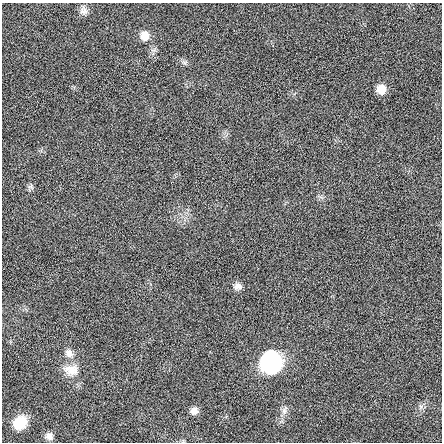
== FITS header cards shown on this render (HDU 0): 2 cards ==
NAXIS1  =                  440 / length of data axis 1
NAXIS2  =                  440 / length of data axis 2

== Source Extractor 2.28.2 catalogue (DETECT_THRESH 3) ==
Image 440 x 440 px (HDU 0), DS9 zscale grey, 1 PNG px = 1 image px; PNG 444 x 444 px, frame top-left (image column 1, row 440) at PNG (2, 3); no overlay
Background 0.0272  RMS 0.92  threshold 2.77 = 3 sigma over >= 5 px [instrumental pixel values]
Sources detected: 16; all 16 listed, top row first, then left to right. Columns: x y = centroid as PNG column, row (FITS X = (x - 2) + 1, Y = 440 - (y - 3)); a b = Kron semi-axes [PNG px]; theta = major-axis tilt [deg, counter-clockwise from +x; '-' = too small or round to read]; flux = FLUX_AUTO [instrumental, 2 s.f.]
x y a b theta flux
84 10 12 10 -77 320
145 36 10 10 - 720
185 62 7 4 19 120
381 89 10 9 - 790
31 187 9 7 -22 160
238 286 10 9 - 300
69 353 12 9 -55 390
269 355 17 11 33 2200
275 365 20 11 63 3700
266 366 13 10 -24 1900
71 370 22 15 -1 910
421 407 7 4 89 130
284 410 14 7 74 340
194 411 9 8 - 370
20 423 15 12 44 1300
49 436 10 8 -53 340